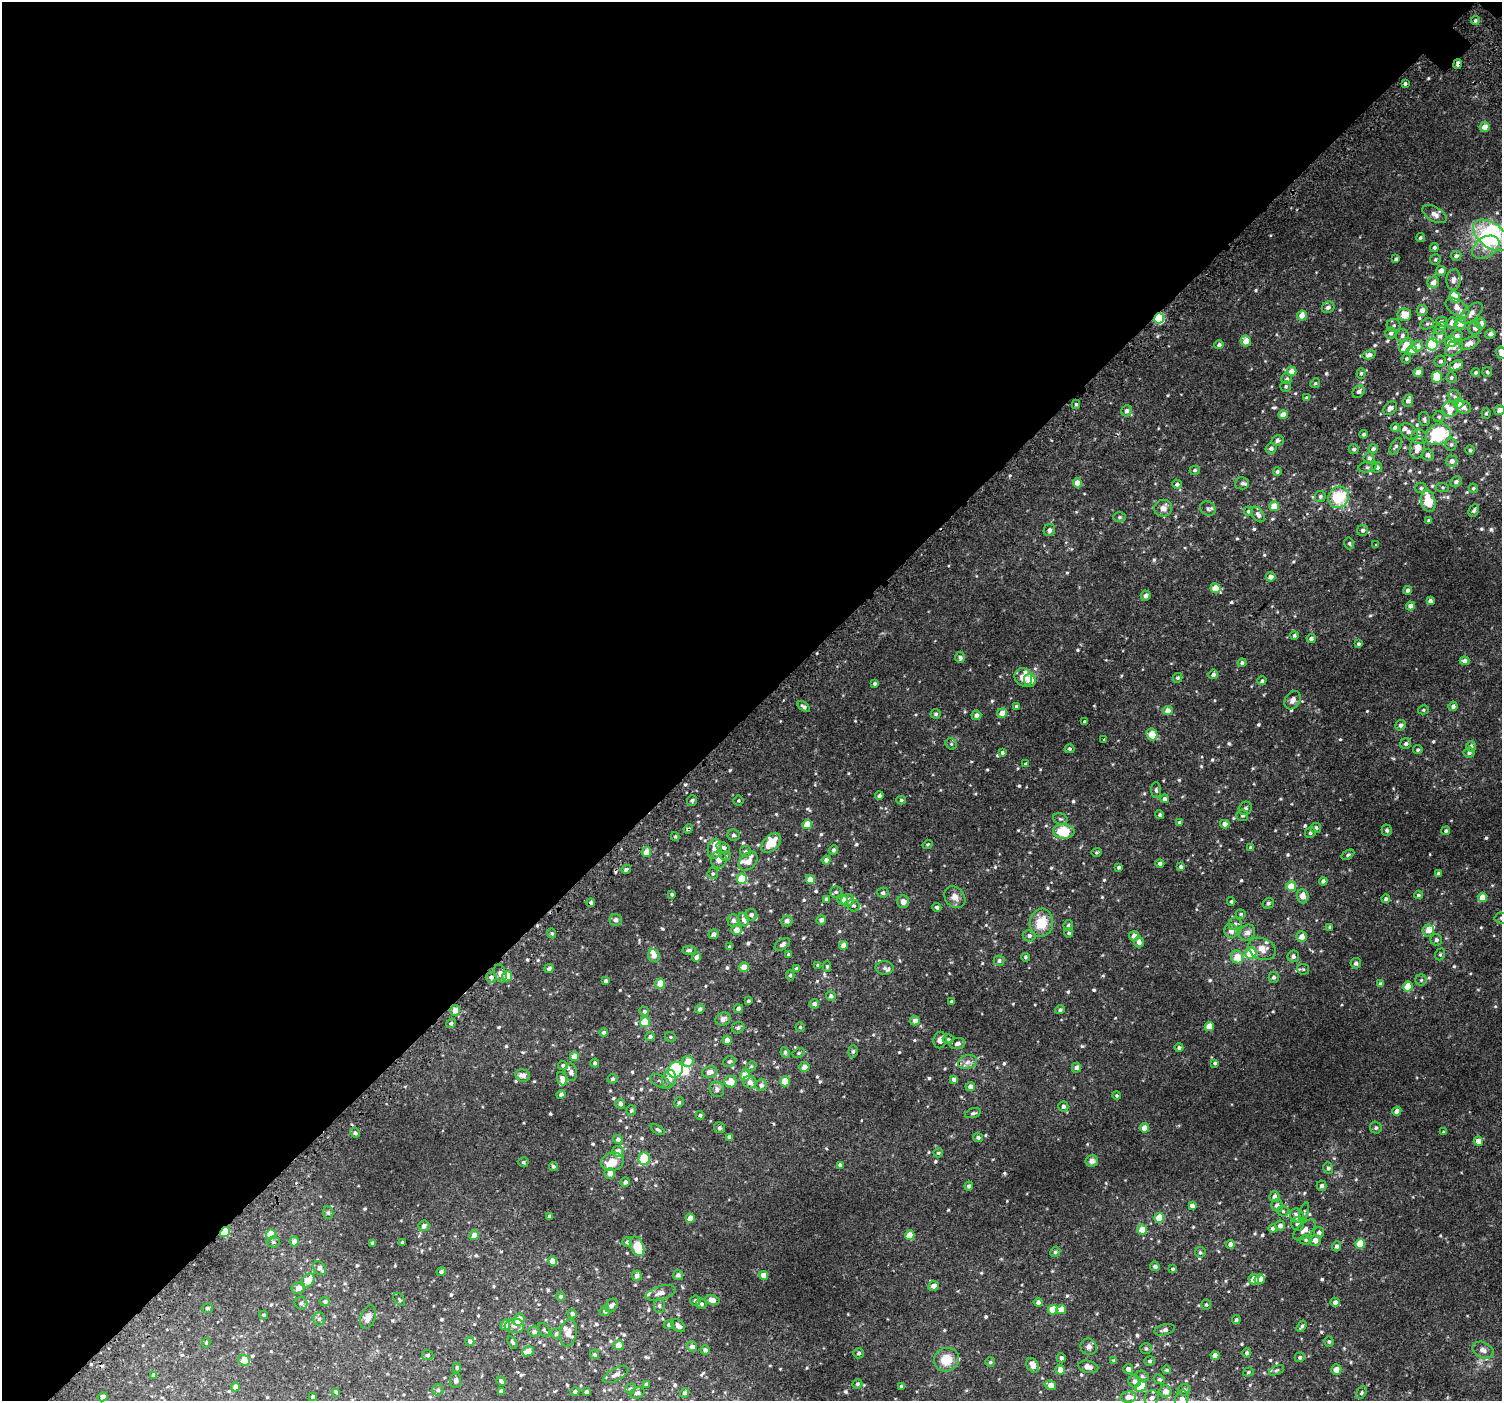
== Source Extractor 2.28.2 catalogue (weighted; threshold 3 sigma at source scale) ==
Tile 5 of 4 x 4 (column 1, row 2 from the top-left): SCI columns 64-1563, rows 3024-4422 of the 6113 x 6113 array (HDU 1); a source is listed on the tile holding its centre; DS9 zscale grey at full resolution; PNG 1504 x 1403 px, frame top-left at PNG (2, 2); each listed source drawn as its Kron ellipse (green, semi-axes under 4 px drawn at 4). Shown black and unused: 51% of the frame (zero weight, under 2 of 3 exposures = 3% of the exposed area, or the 3 px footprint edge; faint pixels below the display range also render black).
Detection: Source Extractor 2.28.2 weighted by HDU 2 'WHT'; one run over the whole footprint, this tile lists its part. Background 0.00677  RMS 0.0062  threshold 0.0279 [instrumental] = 3 sigma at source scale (4.5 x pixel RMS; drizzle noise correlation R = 1.50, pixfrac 1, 0.0396/0.0396 arcsec/px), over >= 5 px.
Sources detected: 740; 1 inside a brighter object's white glare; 4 cosmic-ray / hot-pixel residue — neither listed nor drawn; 31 inside a brighter listed object's ellipse — not listed separately; of the other 704, all 500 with FLUX_AUTO >= 0.87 (the completeness limit of this list) listed and drawn (204 fainter detections not listed), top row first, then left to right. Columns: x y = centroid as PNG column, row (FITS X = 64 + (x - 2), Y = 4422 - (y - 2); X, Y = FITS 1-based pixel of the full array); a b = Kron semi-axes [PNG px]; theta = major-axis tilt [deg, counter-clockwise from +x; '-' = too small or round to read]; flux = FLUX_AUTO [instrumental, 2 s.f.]
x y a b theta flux
1475 21 4 4 - 1.1
1458 64 5 3 - 2.3
1405 83 3 3 - 5.6
1484 127 5 5 - 5.1
1435 214 13 7 -30 3.8
1491 235 20 12 -37 42
1420 238 4 4 - 0.92
1434 247 4 4 - 1.2
1486 247 15 9 31 7.7
1456 256 5 5 - 1.8
1396 259 4 3 - 1.1
1435 259 5 5 - 0.96
1441 271 5 4 - 3.7
1453 280 10 7 85 2.6
1433 282 6 5 - 4.2
1455 297 6 5 - 13
1328 307 6 5 - 2.4
1457 308 13 7 -34 6
1422 310 5 5 - 3.1
1471 313 13 7 40 4.5
1302 315 5 5 - 6.8
1404 315 7 6 - 7.7
1159 318 5 5 - 39
1441 322 5 5 - 2
1452 323 6 5 - 3.5
1427 324 7 5 23 1.3
1460 324 6 5 - 4.6
1481 324 5 5 - 4.2
1394 325 7 6 - 1.5
1440 328 7 5 46 1.4
1475 328 6 6 - 2.9
1391 333 5 5 - 2
1490 334 5 4 - 2.9
1402 336 6 6 - 1.8
1439 336 7 7 - 2.8
1456 337 7 5 50 4.5
1246 341 5 5 - 6.1
1450 342 5 5 - 6.7
1469 343 11 5 24 4.7
1432 344 6 5 - 40
1219 345 5 4 - 1.6
1406 345 8 5 54 9.7
1417 346 6 5 - 4.3
1454 348 10 7 41 2.6
1412 350 5 5 - 5.5
1501 353 6 5 - 3.7
1369 355 7 4 12 2.6
1406 359 5 4 - 1
1440 361 6 5 - 1.4
1456 365 7 4 23 4.7
1291 371 5 5 - 5.5
1418 372 5 4 - 4.6
1476 372 4 4 - 0.96
1487 372 5 5 - 0.94
1361 373 5 4 - 1.1
1437 377 6 5 - 14
1451 377 5 5 - 1.1
1287 379 5 5 - 1.4
1315 383 5 4 - 0.92
1286 386 6 5 - 1
1359 391 7 5 50 1.9
1455 396 7 6 - 1.6
1307 398 4 3 - 1.6
1408 401 6 5 - 2.9
1458 403 5 5 - 14
1076 404 4 4 - 1.1
1463 407 7 6 - 2.6
1390 408 8 6 45 2.1
1450 409 7 7 - 4.5
1499 410 5 5 - 3
1127 411 5 5 - 2.4
1486 413 5 4 - 0.99
1283 415 4 4 - 5.9
1439 417 5 5 - 1.1
1424 419 7 5 -80 1.3
1395 427 4 4 - 1.3
1409 432 10 7 -37 2.3
1364 434 4 3 - 1.2
1438 434 13 10 27 45
1419 437 8 7 - 2.6
1278 440 6 5 - 1.8
1451 444 6 5 - 1.2
1396 446 9 5 59 1.5
1271 448 5 5 - 2.1
1417 448 11 7 80 5.9
1354 449 5 5 - 1.5
1373 449 4 4 - 2
1470 450 4 4 - 0.91
1428 455 6 5 - 2.4
1369 458 5 5 - 1.9
1451 461 6 5 - 3.2
1368 467 9 5 9 1.3
1377 467 5 5 - 2.1
1195 470 5 4 - 1.1
1277 471 4 4 - 1.3
1456 482 6 5 - 1.9
1078 483 4 4 - 7.9
1242 483 7 6 - 1.9
1177 484 4 4 - 2
1442 487 7 4 -6 0.89
1421 488 5 5 - 1.2
1473 488 5 4 - 0.92
1320 496 5 5 - 1.3
1339 497 11 10 - 28
1428 501 11 7 -76 13
1274 506 5 5 - 8.2
1163 508 9 8 - 4.4
1208 508 8 6 -32 1.6
1474 510 6 5 - 1.4
1248 511 4 4 - 0.93
1258 514 8 5 -56 2.7
1119 517 6 5 - 1.1
1429 521 3 3 - 1.1
1049 530 6 5 - 2.3
1363 530 5 5 - 1.9
1349 543 6 4 -77 1.1
1376 545 3 3 - 2
1271 577 5 4 - 3.8
1215 588 5 4 - 11
1408 590 4 4 - 1.8
1146 596 5 5 - 2.4
1430 601 4 4 - 2.5
1410 606 4 4 - 4.1
1294 635 4 4 - 1.3
1311 638 4 4 - 2
1359 644 4 4 - 1.3
960 657 6 5 - 2.1
1464 661 5 4 - 2.5
1242 663 4 4 - 1.7
1213 674 5 4 - 1.7
1023 677 9 8 - 5.7
1178 678 5 5 - 1.1
1030 680 6 5 - 7.1
1262 681 4 4 - 1.1
875 684 4 4 - 1.2
1292 700 10 7 59 3.1
1016 706 3 3 - 0.9
1453 706 5 4 - 1.6
804 707 7 4 -37 1.8
1423 710 5 4 - 0.89
1168 711 5 4 - 5.1
1002 713 5 4 - 5.9
936 714 5 5 - 1.2
976 715 5 4 - 2.3
1085 721 3 3 - 0.91
1400 725 5 5 - 2
1152 734 6 5 - 10
1104 740 3 3 - 3.3
951 744 6 5 - 0.92
1406 744 5 5 - 1.5
1471 746 5 5 - 2
1070 749 5 4 - 1.1
1418 750 5 4 - 0.95
1002 752 4 3 - 1.3
1469 753 5 5 - 1.4
1026 764 4 3 - 2.7
1156 790 8 5 -88 1.1
879 796 4 4 - 1.6
1165 799 4 4 - 2.3
692 800 5 5 - 1.6
738 800 5 5 - 0.9
901 800 5 4 - 0.99
1245 808 7 6 - 1.5
1160 815 5 4 - 0.96
1242 815 6 6 - 1.3
1060 819 7 5 -18 1.2
1180 822 4 4 - 1.3
807 824 5 4 - 11
1225 824 4 4 - 3.8
1316 828 5 5 - 1.9
688 829 5 4 - 1.2
1387 830 6 5 - 1.5
1064 831 10 7 -4 19
1446 831 4 4 - 1.2
1310 833 6 5 - 1.2
734 835 6 5 - 1.5
675 836 4 3 - 0.88
771 843 12 7 45 14
928 844 5 4 - 1
723 847 7 5 -31 1.5
1251 847 4 4 - 1.2
715 849 10 6 81 4.9
833 850 4 4 - 1.7
745 851 5 5 - 1.2
646 852 5 4 - 5.5
1096 852 5 4 - 0.87
1348 855 7 4 32 0.89
726 856 5 4 - 1
719 860 8 8 - 3.9
826 860 4 4 - 2.5
748 861 11 7 46 4.1
1160 863 4 4 - 1.5
1118 867 4 3 - 1.2
1181 867 4 4 - 1.7
626 869 5 4 - 1.6
713 874 5 5 - 1.2
1438 874 4 4 - 1.9
742 879 5 5 - 19
810 879 4 4 - 9
1323 881 4 4 - 1.4
1291 886 5 4 - 13
836 892 6 5 - 1.2
883 893 5 5 - 1.6
672 894 3 3 - 1.1
1418 895 4 4 - 1.1
1303 896 7 6 - 4.8
955 897 12 9 -48 4.2
1482 897 4 4 - 6.9
826 899 4 4 - 2.3
1386 899 4 4 - 1.1
842 900 5 5 - 5.2
848 900 6 6 - 4.6
1231 901 4 3 - 0.98
903 902 6 6 - 3
591 903 4 4 - 1.5
1268 903 6 5 - 1.3
853 905 6 5 - 1.5
937 907 4 3 - 1.4
1241 914 5 4 - 0.96
751 915 6 6 - 1.6
1501 918 7 5 -2 1.3
616 920 6 6 - 2.5
733 920 6 6 - 2.3
744 920 7 5 -65 2.7
821 920 5 4 - 2.1
787 921 5 5 - 2.7
1041 923 14 11 81 14
1235 924 6 6 - 1.6
1068 925 5 4 - 1.2
1330 927 3 3 - 1.2
736 930 5 5 - 4.7
1428 930 6 6 - 5.1
1231 931 7 6 - 3.4
552 933 5 4 - 0.94
1069 933 4 4 - 1.2
1247 933 8 7 - 3.5
714 934 5 4 - 2.3
1029 936 6 5 - 1.8
1134 936 5 5 - 3.7
1302 937 5 5 - 4.7
1436 940 6 5 - 1.5
1139 942 5 5 - 3.1
782 944 8 5 32 1.8
843 945 4 4 - 4.8
730 947 4 3 - 1.4
1262 949 14 10 -21 7.1
689 950 6 4 2 1.4
1251 953 6 6 - 16
788 954 4 4 - 1
1440 954 6 4 69 0.93
654 955 6 5 - 4.6
1293 956 6 5 - 2.1
696 957 5 4 - 2.3
1025 957 4 4 - 0.94
1237 957 6 6 - 9
999 961 5 5 - 1.4
1356 963 5 5 - 1.9
818 965 4 3 - 1.1
827 966 5 4 - 1.1
744 967 5 5 - 5.6
549 968 5 4 - 1.5
885 968 9 6 0 1.8
797 969 4 4 - 2.4
1303 969 6 5 - 1.1
500 973 9 6 -71 2.7
790 975 5 4 - 1.1
507 976 5 5 - 8.4
491 977 5 5 - 1.9
1274 977 5 5 - 1.6
1421 980 6 5 - 1
606 981 3 3 - 1.7
660 984 5 5 - 8
1380 984 4 4 - 1.4
1408 986 5 5 - 14
831 996 5 5 - 1.9
748 1001 3 3 - 1
951 1002 4 3 - 0.9
814 1004 5 5 - 2.2
700 1009 4 4 - 1.9
738 1009 4 4 - 2.3
455 1010 5 5 - 5.5
1060 1010 5 4 - 1.4
644 1011 5 4 - 1.5
723 1019 7 6 - 2.6
915 1021 5 4 - 2.8
645 1022 5 5 - 18
451 1023 5 4 - 0.88
1209 1026 4 4 - 6.9
800 1027 5 4 - 0.9
738 1028 6 6 - 1.4
603 1032 4 4 - 1.3
650 1036 5 4 - 1.6
670 1037 6 4 -21 0.94
948 1039 5 4 - 0.94
727 1040 4 4 - 4.5
940 1040 8 6 87 3
957 1044 8 5 8 1.9
1179 1047 4 4 - 1.4
853 1051 6 5 - 1.1
785 1052 5 4 - 1.1
799 1053 6 4 27 1
574 1056 4 4 - 6.7
688 1061 6 5 - 6.9
729 1062 6 5 - 1.4
968 1062 9 7 16 2.6
595 1063 4 4 - 1.3
1215 1063 4 4 - 1.1
563 1065 5 4 - 1.2
751 1066 5 4 - 0.92
804 1067 5 5 - 3.7
1076 1067 5 4 - 2.5
676 1070 8 7 - 74
571 1072 9 6 -83 1.9
710 1072 8 5 13 3.3
523 1075 7 6 - 3.2
745 1076 5 5 - 11
562 1079 7 5 -67 2.6
613 1079 5 5 - 1.2
669 1079 9 6 73 5.1
954 1079 4 4 - 2.4
660 1081 11 5 -28 1.7
785 1081 5 4 - 11
731 1082 6 6 - 8.4
750 1082 7 6 - 3.3
761 1085 6 6 - 2.2
970 1086 5 4 - 3.7
717 1089 8 7 - 2.4
561 1094 4 4 - 1.9
1117 1096 4 4 - 0.87
679 1102 5 4 - 1.2
620 1104 5 4 - 2.5
1063 1106 5 5 - 1.7
631 1110 5 5 - 1
1397 1111 4 4 - 3.3
973 1113 8 4 15 1.3
700 1115 4 4 - 1.1
719 1128 5 5 - 1.3
1144 1128 4 4 - 6
1376 1128 6 5 - 1.2
658 1130 8 4 -32 1
1443 1132 4 3 - 0.93
355 1133 5 4 - 1.8
729 1137 4 4 - 2.3
978 1137 5 4 - 1.6
618 1139 5 4 - 1.8
1478 1141 4 4 - 4.6
617 1151 6 5 - 4
938 1153 5 4 - 1
644 1159 6 5 - 26
1092 1161 6 5 - 2.9
523 1162 5 5 - 1.2
612 1162 11 9 12 8.4
840 1165 4 4 - 1.7
553 1166 4 4 - 1.2
1328 1168 5 5 - 1.3
610 1173 5 5 - 4.5
625 1182 4 4 - 1.8
969 1186 4 4 - 1.3
1322 1186 5 5 - 1.9
1275 1197 5 5 - 2.8
1277 1205 6 5 - 2.8
1192 1206 4 4 - 2.8
1283 1211 5 5 - 1.1
1304 1212 10 3 72 1
328 1213 6 5 - 1
1297 1215 7 6 - 3.7
550 1216 4 4 - 1.6
690 1218 4 4 - 5.5
1159 1218 5 5 - 12
1297 1224 7 6 - 2.1
424 1226 5 5 - 2.1
1280 1226 5 5 - 2.8
1273 1228 4 4 - 1.8
1142 1230 5 5 - 7.3
1304 1230 14 7 42 3.4
225 1232 5 4 - 22
1319 1232 5 5 - 1.7
271 1234 5 5 - 13
474 1235 5 4 - 5.6
910 1235 4 4 - 10
1306 1240 6 4 0 0.93
1315 1240 5 5 - 4.3
294 1241 5 4 - 3.7
273 1242 6 5 - 1.1
627 1242 5 5 - 1.7
372 1243 4 3 - 2.1
402 1243 4 3 - 1.5
1230 1244 4 4 - 2.5
1360 1244 5 5 - 16
637 1246 10 6 -65 14
1337 1246 5 4 - 1.7
1055 1252 5 4 - 1.2
1200 1252 5 5 - 1.2
552 1261 4 4 - 4.6
1155 1266 5 4 - 1.7
320 1268 8 5 -53 3
1172 1269 4 4 - 0.95
441 1272 5 4 - 1.4
678 1275 5 5 - 2.1
763 1275 4 4 - 5.5
637 1276 5 5 - 2.6
1254 1279 5 5 - 6.1
1260 1279 5 4 - 2.8
308 1280 8 5 53 8.4
934 1286 5 5 - 3.8
298 1288 7 5 23 4
661 1293 15 6 16 3.6
561 1296 4 4 - 1.2
399 1300 7 4 -52 0.92
712 1300 7 5 -11 3.6
325 1301 5 5 - 1.7
695 1301 5 5 - 1.6
1038 1302 4 4 - 2
1335 1302 4 4 - 2.6
301 1303 6 6 - 1.6
702 1304 5 5 - 1.2
659 1305 7 5 -90 1.4
1206 1305 5 4 - 0.98
611 1306 7 5 52 2.2
208 1308 5 5 - 1.1
1061 1309 5 4 - 5.7
1053 1310 5 5 - 10
605 1311 5 5 - 1.2
572 1314 5 4 - 2.2
264 1315 4 3 - 0.91
368 1317 12 7 70 4.2
319 1319 6 5 - 1.6
519 1320 6 5 - 8.6
1236 1320 4 4 - 1.2
669 1324 5 4 - 1.6
505 1325 5 5 - 4.2
514 1326 9 7 4 2.9
678 1326 8 5 -39 2.5
1302 1326 6 3 56 1.1
544 1330 7 5 -57 1.1
1165 1330 10 5 15 1.9
534 1332 6 5 - 2
556 1333 5 5 - 1.2
568 1333 14 8 80 3.9
470 1341 4 4 - 2
513 1342 7 4 -58 1.1
1329 1342 5 4 - 1
206 1343 5 4 - 0.88
618 1345 5 5 - 4
692 1346 5 5 - 2.7
1089 1347 8 8 - 2.4
1146 1348 6 5 - 1
705 1350 4 4 - 1.6
1483 1350 11 7 -24 3.1
528 1351 6 4 25 5.9
859 1353 5 5 - 1.4
1247 1353 5 4 - 1.3
595 1354 5 4 - 1.3
428 1355 6 5 - 1.3
1215 1355 4 4 - 4.5
1300 1357 5 4 - 1.3
1061 1358 4 4 - 2
244 1360 6 5 - 8.5
946 1360 12 11 - 12
1114 1361 4 4 - 1.5
1149 1361 5 4 - 1.2
990 1362 5 5 - 1
1033 1365 8 5 -60 4.2
457 1367 5 4 - 0.9
1088 1367 10 6 -12 3.5
1128 1369 5 5 - 2.6
1336 1369 5 5 - 3.7
1060 1370 5 4 - 5
1167 1370 4 4 - 1.1
1276 1370 8 4 26 1.2
1248 1372 5 4 - 0.96
616 1374 14 6 28 3.2
153 1375 4 3 - 1.1
1142 1376 7 5 -16 1.4
1159 1379 6 4 -27 1
456 1380 8 5 84 1.6
501 1381 5 4 - 1.7
1134 1381 6 6 - 3
646 1384 4 4 - 1.1
857 1384 5 4 - 1.1
1050 1385 6 4 -31 5.1
901 1386 4 3 - 1.2
1141 1386 6 5 - 16
235 1387 4 4 - 2.6
630 1389 5 5 - 1.1
438 1390 5 5 - 1.2
1184 1390 6 5 - 1.6
501 1391 4 4 - 2.6
575 1391 4 4 - 1.7
1165 1391 6 6 - 4.5
336 1392 4 3 - 0.89
587 1392 4 3 - 1.8
637 1393 7 5 22 1.8
685 1393 5 4 - 1.6
1361 1393 7 4 60 0.93
313 1396 4 3 - 0.91
102 1397 5 4 - 2.5
1128 1397 8 5 8 4.5
1152 1398 8 7 - 2.7
1182 1399 9 6 77 3.7
Overlapping masked pixels (flux is a lower limit): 5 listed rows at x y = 1458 64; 1159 318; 688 829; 591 903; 225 1232
Isophote crosses this tile's border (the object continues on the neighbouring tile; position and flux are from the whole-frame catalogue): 4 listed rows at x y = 1501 353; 1499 410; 1501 918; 1182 1399